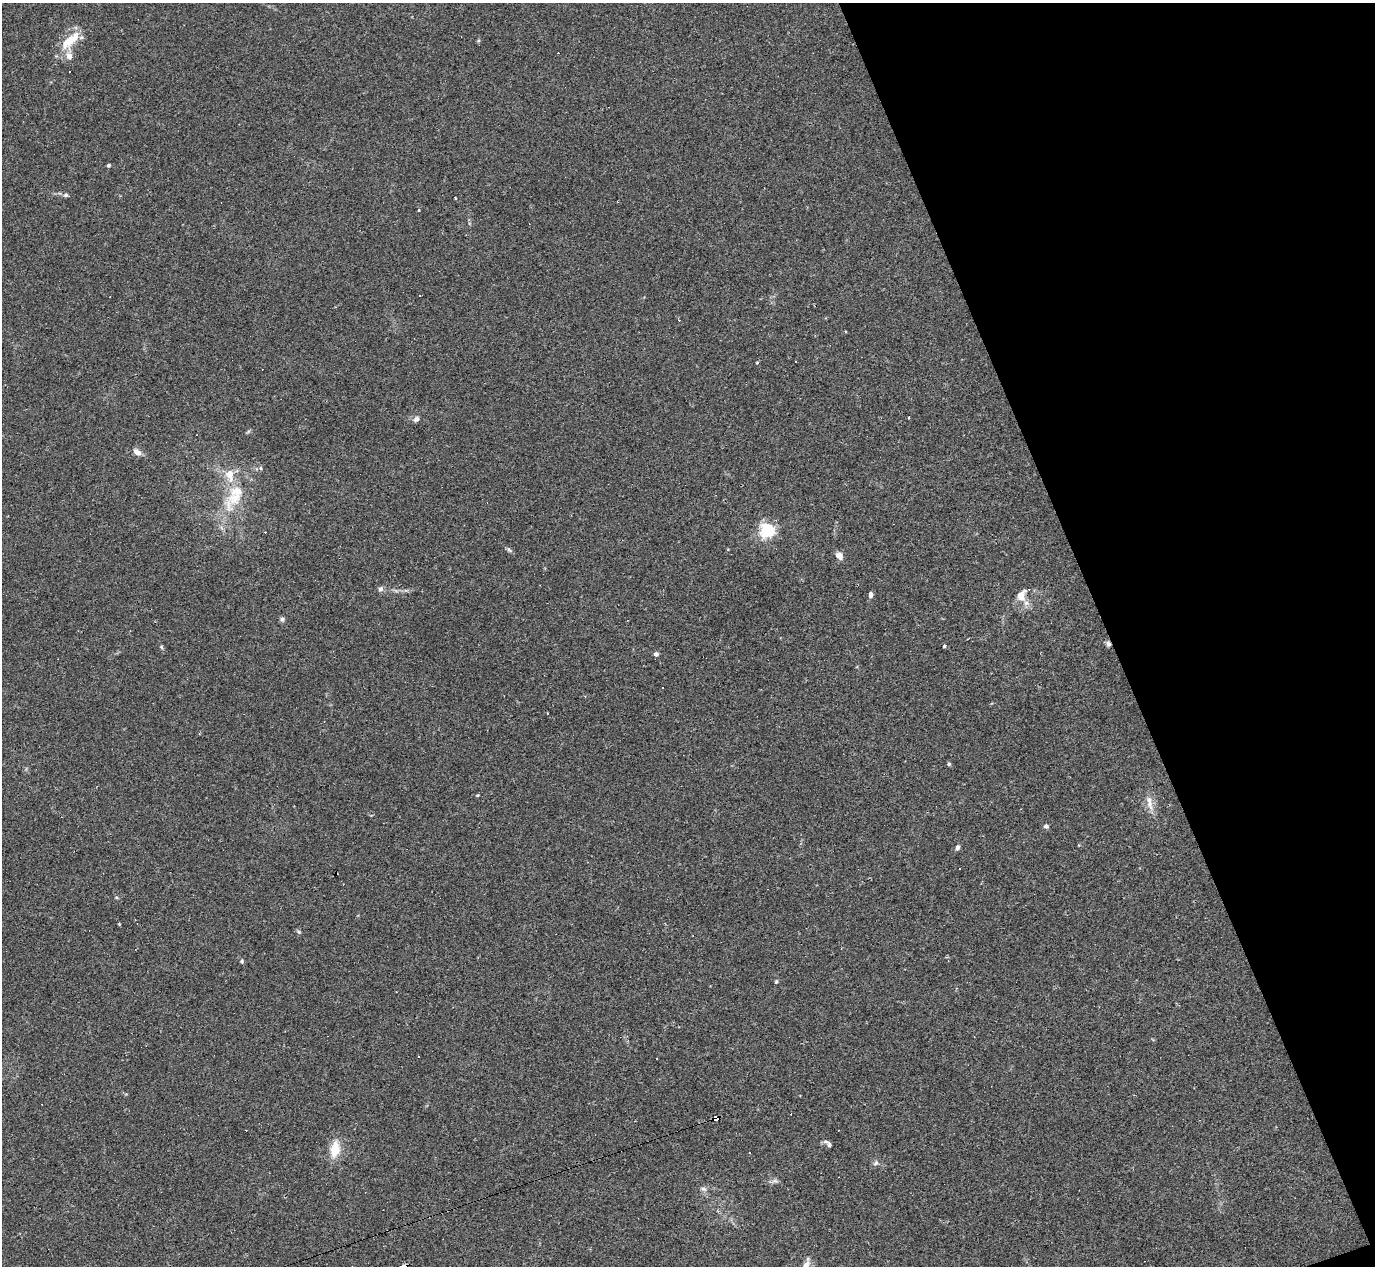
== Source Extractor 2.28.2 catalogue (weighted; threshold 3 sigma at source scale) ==
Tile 12 of 4 x 4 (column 4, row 3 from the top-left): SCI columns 4119-5491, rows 1540-2803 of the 5491 x 5477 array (HDU 1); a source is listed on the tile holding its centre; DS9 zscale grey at full resolution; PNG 1377 x 1268 px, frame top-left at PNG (2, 3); no overlay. Shown black and unused: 19% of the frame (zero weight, under 2 of 3 exposures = <1% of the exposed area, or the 3 px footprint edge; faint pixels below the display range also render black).
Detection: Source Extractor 2.28.2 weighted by HDU 2 'WHT'; one run over the whole footprint, this tile lists its part. Background 0.0643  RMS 0.0057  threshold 0.0256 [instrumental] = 3 sigma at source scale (4.5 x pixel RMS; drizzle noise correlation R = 1.50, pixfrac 1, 0.05/0.05 arcsec/px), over >= 5 px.
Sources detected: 56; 14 cosmic-ray / hot-pixel residue — not listed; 2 inside a brighter listed object's ellipse — not listed separately; the other 40 listed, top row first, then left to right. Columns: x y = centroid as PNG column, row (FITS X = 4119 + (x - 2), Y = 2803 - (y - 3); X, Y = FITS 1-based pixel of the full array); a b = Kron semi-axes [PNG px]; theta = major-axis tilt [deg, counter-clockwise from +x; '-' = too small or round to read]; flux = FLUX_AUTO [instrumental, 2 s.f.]
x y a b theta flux
73 39 30 11 50 12
109 165 4 4 - 1.3
66 195 6 5 - 1.2
419 210 3 3 - 0.57
420 295 3 2 - 0.73
795 361 2 2 - 0.4
757 362 5 3 - 0.44
908 417 3 2 - 0.91
416 419 8 6 41 1.7
137 452 9 6 -35 3.6
261 468 5 3 - 0.69
230 475 16 10 -80 8.3
235 498 25 18 26 16
767 530 6 5 - 150
509 550 8 5 -52 1.1
839 555 8 7 - 3.7
380 589 7 7 - 1.6
871 594 6 4 88 1.8
1021 595 13 9 70 6.4
282 619 6 6 - 1.2
1108 644 7 6 - 1.6
944 646 4 3 - 0.89
161 647 5 5 - 0.71
656 654 5 5 - 1.5
949 764 5 4 - 0.8
477 795 4 3 - 0.48
1150 804 18 8 -77 5.2
1046 826 6 5 - 1.3
957 847 7 5 68 1.5
336 873 3 2 - 0.8
299 932 7 4 -32 0.81
242 961 5 4 - 0.85
776 982 5 4 - 0.63
717 1119 6 4 19 160
829 1145 7 6 - 1.4
335 1149 18 10 81 11
876 1163 8 5 27 1.4
775 1181 7 4 -18 1.3
704 1189 9 5 -26 1.5
806 1265 14 7 53 3.7
Overlapping masked pixels (flux is a lower limit): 3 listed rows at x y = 1108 644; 336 873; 717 1119
Isophote crosses this tile's border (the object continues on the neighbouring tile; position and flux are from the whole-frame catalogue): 1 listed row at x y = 806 1265